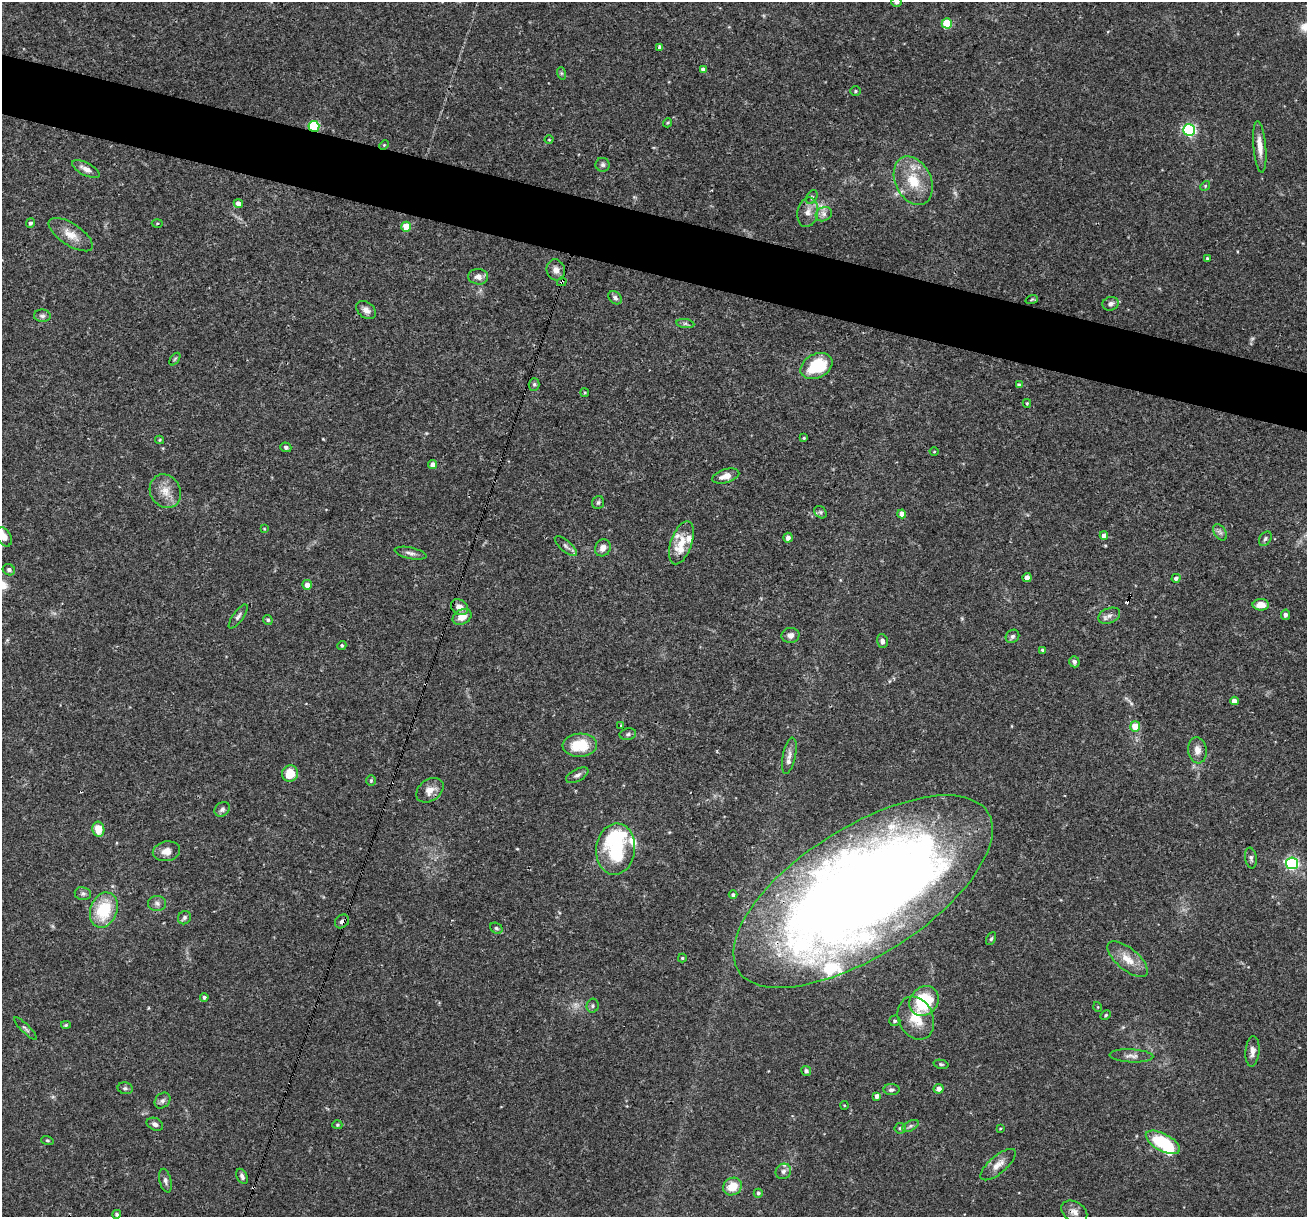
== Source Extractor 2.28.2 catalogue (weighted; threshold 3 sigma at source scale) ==
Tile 11 of 4 x 4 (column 3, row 3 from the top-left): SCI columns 2611-3915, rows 1467-2681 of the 5220 x 5237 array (HDU 1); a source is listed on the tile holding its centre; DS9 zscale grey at full resolution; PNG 1309 x 1219 px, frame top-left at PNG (2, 2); each listed source drawn as its Kron ellipse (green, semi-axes under 4 px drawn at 4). Shown black and unused: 5% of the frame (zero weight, under 3 of 4 exposures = <1% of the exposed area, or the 3 px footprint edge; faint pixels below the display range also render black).
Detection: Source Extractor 2.28.2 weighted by HDU 2 'WHT'; one run over the whole footprint, this tile lists its part. Background 0.0756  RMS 0.0036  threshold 0.016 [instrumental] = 3 sigma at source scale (4.5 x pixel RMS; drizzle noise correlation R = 1.50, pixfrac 1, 0.05/0.05 arcsec/px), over >= 5 px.
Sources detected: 157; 2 too faint to see at this stretch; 3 inside a brighter object's white glare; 4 cosmic-ray / hot-pixel residue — neither listed nor drawn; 9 inside a brighter listed object's ellipse — not listed separately; the other 139 listed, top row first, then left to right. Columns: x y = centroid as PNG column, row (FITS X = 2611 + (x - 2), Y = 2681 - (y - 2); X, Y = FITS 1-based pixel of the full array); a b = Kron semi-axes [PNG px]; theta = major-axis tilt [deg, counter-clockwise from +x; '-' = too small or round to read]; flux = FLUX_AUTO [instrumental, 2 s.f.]
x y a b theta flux
897 2 5 5 - 0.74
947 23 5 5 - 14
659 47 4 3 - 1.5
703 69 4 4 - 1.2
561 73 6 4 -71 0.53
856 91 5 5 - 0.52
667 123 5 4 - 0.4
314 126 5 5 - 34
1189 130 6 6 - 63
549 140 4 3 - 0.27
384 145 5 4 - 0.38
1260 147 26 6 -85 3.9
603 165 7 7 - 0.95
86 169 15 6 -28 2.6
913 181 25 18 -65 11
1205 186 5 4 - 0.45
812 197 7 5 60 0.63
238 203 4 4 - 2.1
808 212 15 10 78 3.1
824 214 8 7 - 1.4
30 223 5 4 - 0.92
157 223 5 3 - 0.36
406 227 5 5 - 6.9
71 235 25 11 -33 5.1
1207 258 3 3 - 0.53
556 270 10 9 - 2
478 277 10 8 -4 2.2
562 282 5 3 - 1
615 298 8 5 -42 1
1032 299 6 4 19 0.49
1111 304 8 6 16 1.3
366 310 11 8 -38 2
42 316 8 6 -4 0.97
685 324 9 4 -8 0.79
175 359 7 3 53 0.48
816 366 17 12 28 17
534 384 6 5 - 0.62
1019 385 4 4 - 1
585 393 4 3 - 0.36
1027 403 4 3 - 0.41
804 438 4 4 - 0.37
159 440 4 4 - 0.36
286 447 5 4 - 0.86
934 452 4 3 - 0.28
433 465 4 4 - 2.2
726 476 14 7 16 3
165 491 17 15 -61 5
598 502 6 5 - 0.75
820 512 7 5 -47 0.64
902 514 4 4 - 2.4
264 529 3 3 - 0.26
1220 532 9 5 -54 1.2
1104 536 4 4 - 1.8
4 537 10 7 -60 3
788 538 5 4 - 1.6
1265 539 8 5 56 0.81
681 543 22 10 71 6.1
566 546 14 5 -41 1.4
603 548 9 7 56 2.2
411 553 16 5 -12 1.5
9 570 6 5 - 0.85
1027 578 4 4 - 2.6
1176 578 4 4 - 1.1
307 585 5 5 - 2.4
1261 605 8 5 0 4.1
459 607 9 7 -36 3.1
1285 615 5 4 - 0.97
238 616 14 5 54 1.1
1109 616 11 7 22 1.7
462 617 10 7 29 3.8
268 620 5 4 - 0.69
790 635 9 7 8 1.7
1012 636 7 6 - 1.1
882 641 7 5 -77 1.2
342 645 4 4 - 0.57
1043 650 4 4 - 0.63
1074 662 6 5 - 1.1
1234 701 4 4 - 2.1
621 726 3 3 - 0.74
1135 726 5 5 - 6.5
628 734 8 5 11 0.85
580 745 17 11 4 11
1197 750 13 9 -82 2.6
789 756 18 6 79 2.2
290 774 8 7 - 7.7
577 775 12 6 29 1.2
371 780 5 5 - 0.51
430 790 15 10 37 3.3
222 809 8 6 42 1.2
98 829 7 6 - 5.6
616 849 25 19 84 25
166 851 14 10 11 3.1
1251 858 10 6 -81 1
1292 863 6 6 - 64
863 891 148 64 32 630
83 894 8 6 -8 0.91
733 895 4 4 - 0.67
157 903 9 7 -3 1.3
104 910 18 13 70 16
184 918 7 6 - 0.84
342 921 7 6 - 1.1
496 928 6 5 - 0.65
991 939 7 4 62 0.56
682 958 4 4 - 0.39
1128 959 25 11 -39 5.8
204 997 4 4 - 0.76
924 1001 16 13 46 20
593 1006 7 6 - 0.77
1098 1007 5 3 - 0.28
1106 1015 5 4 - 0.48
916 1018 22 17 -65 9.1
895 1021 5 5 - 0.86
66 1025 5 4 - 0.45
25 1028 15 4 -45 0.85
1252 1051 15 7 85 2.1
1131 1056 22 6 -3 2.1
941 1064 7 4 -13 0.58
806 1071 5 5 - 0.87
125 1088 7 6 - 0.81
939 1089 5 4 - 1.8
892 1090 8 5 2 0.94
877 1096 4 4 - 1.6
162 1101 9 7 44 1.2
844 1105 4 4 - 0.34
155 1124 8 6 -25 1.3
337 1125 5 4 - 0.49
910 1126 9 5 27 0.86
900 1128 6 5 - 0.82
1000 1128 4 2 - 0.29
47 1140 6 4 -17 0.45
1163 1142 19 8 -28 20
998 1165 22 8 40 3.4
783 1171 8 7 - 1.4
242 1176 8 5 -63 1.1
165 1181 12 6 -76 1.2
732 1187 10 8 33 6.1
758 1193 4 4 - 0.55
1074 1212 14 10 -34 2.3
117 1214 4 4 - 0.54
Overlapping masked pixels (flux is a lower limit): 4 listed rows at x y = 314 126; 562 282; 863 891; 342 921
Isophote crosses this tile's border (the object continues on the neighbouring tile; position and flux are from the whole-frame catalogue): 2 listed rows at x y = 897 2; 4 537